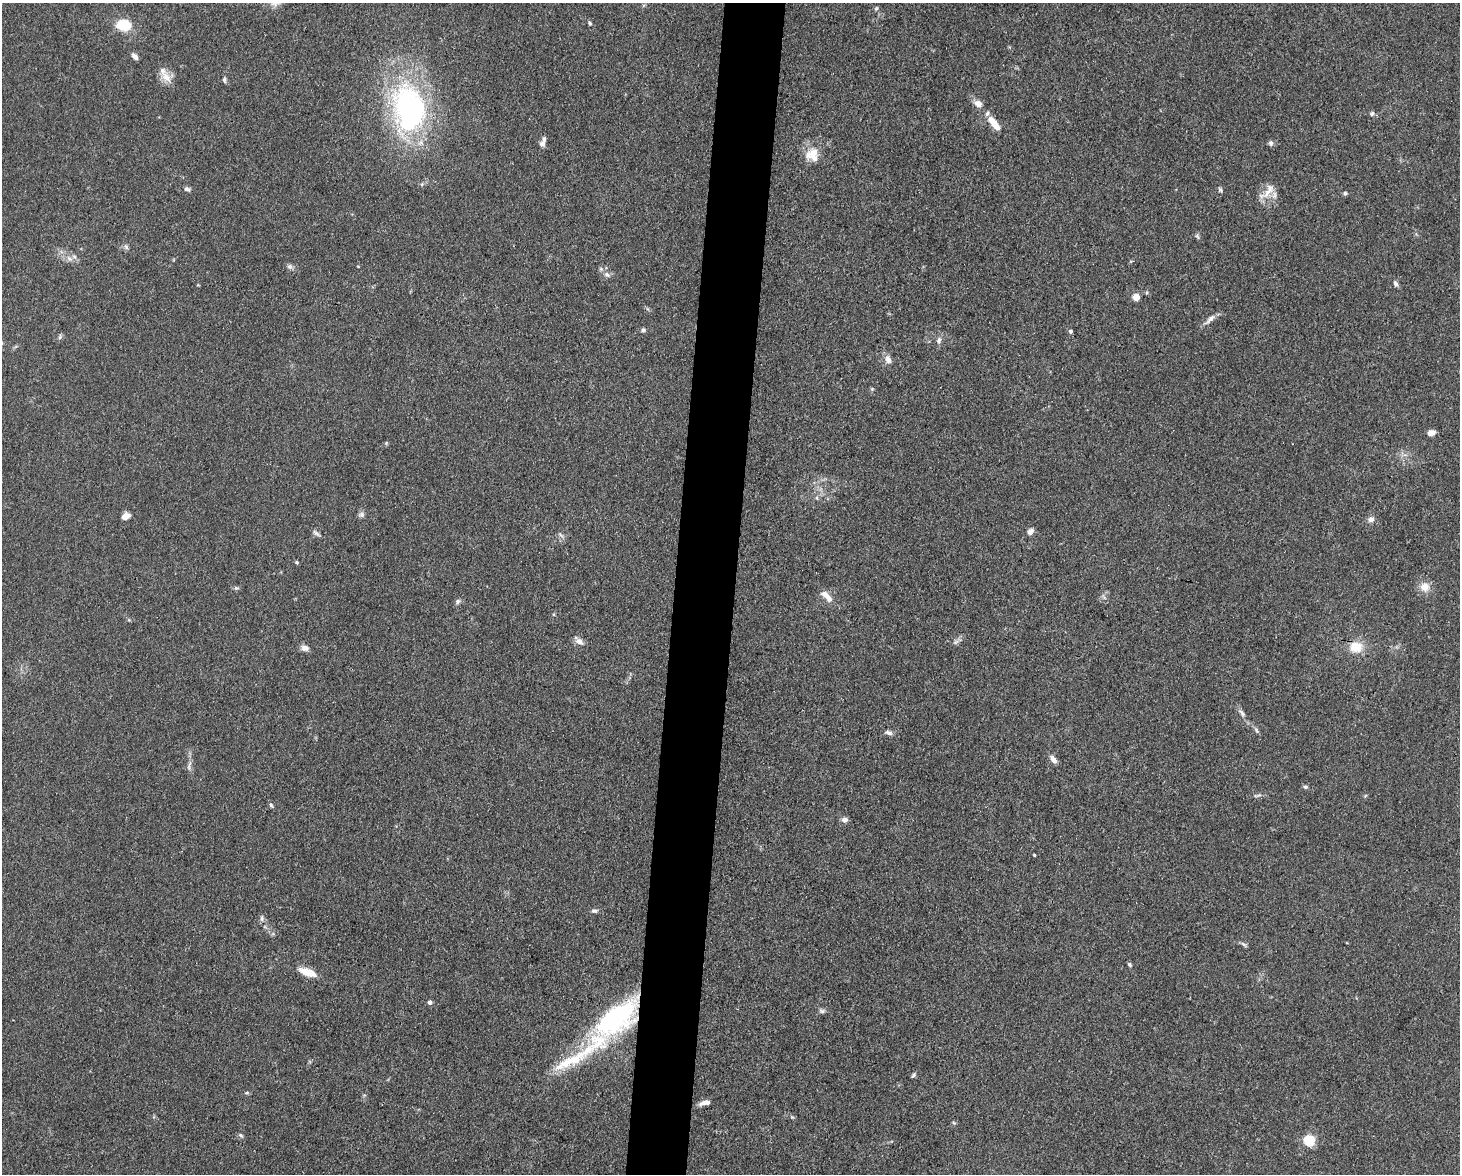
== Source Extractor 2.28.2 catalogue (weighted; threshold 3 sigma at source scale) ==
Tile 5 of 3 x 4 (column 2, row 2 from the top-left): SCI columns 1682-3139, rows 2345-3516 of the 4709 x 4691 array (HDU 1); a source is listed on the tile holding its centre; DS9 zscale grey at full resolution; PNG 1462 x 1176 px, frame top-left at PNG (2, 3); no overlay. Shown black and unused: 4% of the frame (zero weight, under 3 of 4 exposures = <1% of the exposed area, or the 3 px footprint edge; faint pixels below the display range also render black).
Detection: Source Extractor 2.28.2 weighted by HDU 2 'WHT'; one run over the whole footprint, this tile lists its part. Background 0.0813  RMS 0.0062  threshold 0.0278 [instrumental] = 3 sigma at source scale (4.5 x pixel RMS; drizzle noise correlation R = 1.50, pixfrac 1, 0.05/0.05 arcsec/px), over >= 5 px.
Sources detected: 80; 1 inside a brighter object's white glare — not listed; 6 inside a brighter listed object's ellipse — not listed separately; the other 73 listed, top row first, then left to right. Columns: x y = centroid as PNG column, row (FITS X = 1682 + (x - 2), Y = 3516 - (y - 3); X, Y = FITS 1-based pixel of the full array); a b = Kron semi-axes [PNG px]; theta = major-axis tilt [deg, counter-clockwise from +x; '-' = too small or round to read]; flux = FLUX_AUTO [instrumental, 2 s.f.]
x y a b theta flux
876 8 7 5 67 1
590 23 7 4 -53 1
124 25 14 11 -4 20
135 57 8 5 -50 2.7
166 77 20 10 -51 7
224 80 7 5 90 1.3
978 104 10 7 -38 4.6
410 108 58 39 -69 140
1372 113 6 5 - 1.5
992 121 15 8 -47 7.4
1271 143 8 6 89 1.6
542 144 7 7 - 2.5
813 152 27 13 29 10
187 189 9 6 -6 1.7
1220 190 7 4 -63 1.1
1268 192 23 8 49 6.9
1345 193 5 4 - 1
1197 236 8 4 -55 1.2
126 246 9 4 -67 1.4
69 259 10 6 -47 3
289 266 7 7 - 1.7
607 274 10 6 -31 2.6
1396 284 8 5 -70 1.6
1136 297 5 4 - 13
1210 319 18 6 42 3.6
643 330 5 5 - 1.5
1070 331 5 5 - 1.2
60 337 6 5 - 1.2
939 341 11 7 77 2.4
888 359 11 8 -73 3.7
872 389 5 5 - 0.82
1431 433 7 6 - 3.8
386 443 5 4 - 0.75
817 498 6 4 -71 0.9
361 515 8 7 - 1.8
125 516 8 6 32 5
1371 519 8 7 - 3
1030 531 6 5 - 3.5
316 533 12 5 -35 1.8
561 535 10 4 -34 1.2
297 562 5 4 - 0.86
1425 587 11 11 - 6.9
236 588 7 6 - 1.2
827 596 20 8 -45 6.1
458 601 7 6 - 1.6
579 641 11 7 -34 3.7
956 642 9 5 26 1.8
1356 647 14 12 4 12
305 648 10 7 -16 3.1
1242 713 14 5 -46 2.4
1256 730 9 4 -67 1.3
889 733 10 6 -16 2.3
1053 759 11 6 -53 3.2
189 766 17 4 78 2.4
1305 787 6 5 - 1.2
271 805 7 5 -60 1.1
845 820 8 6 11 2.5
1034 855 3 2 - 0.55
594 911 9 5 -1 1.6
262 918 7 5 90 1.6
1244 944 9 4 -36 1.3
1130 965 6 5 - 1
307 972 19 7 -20 11
430 1002 4 4 - 2.3
822 1011 9 6 0 1.6
616 1018 50 24 38 100
913 1075 7 4 53 1.2
247 1093 7 4 8 0.88
704 1103 12 5 15 4.2
792 1117 5 4 - 0.78
954 1123 5 4 - 0.79
241 1135 8 5 -48 1.3
1309 1141 5 5 - 55
Overlapping masked pixels (flux is a lower limit): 1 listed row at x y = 616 1018